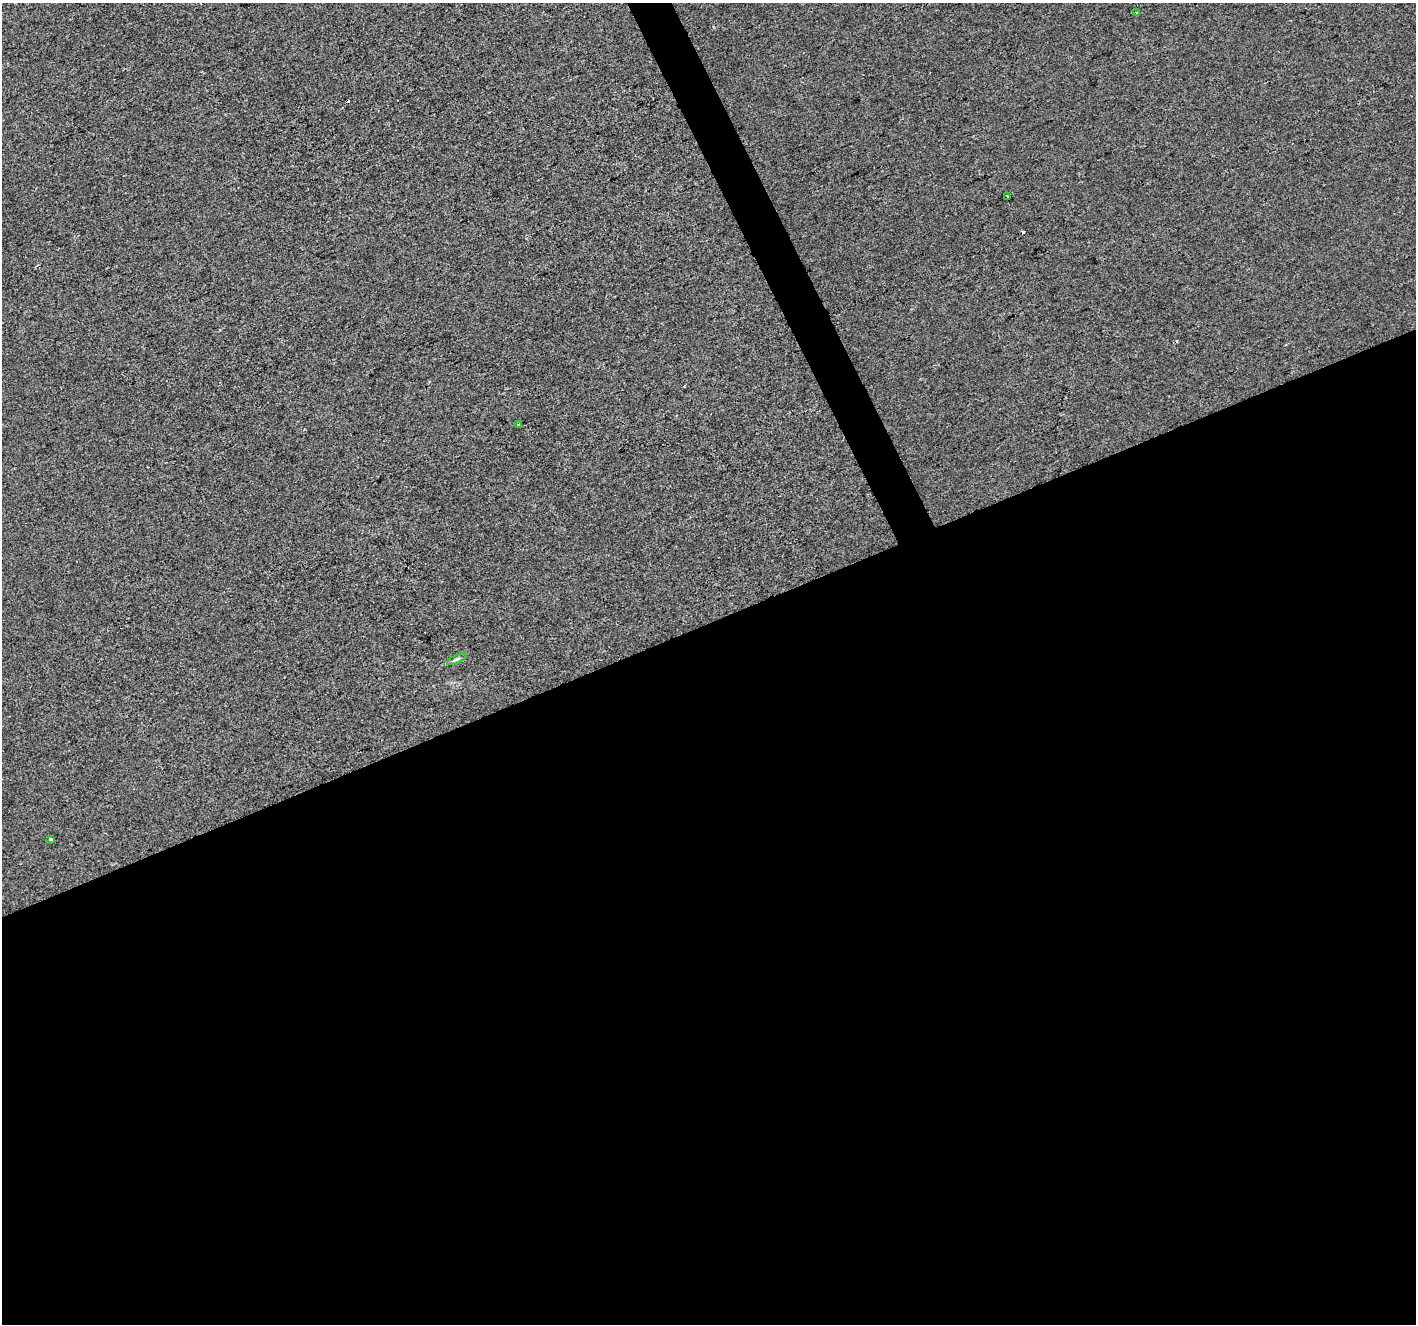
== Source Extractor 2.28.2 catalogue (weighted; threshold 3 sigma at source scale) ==
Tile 15 of 4 x 4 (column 3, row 4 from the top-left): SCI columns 2832-4245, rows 147-1468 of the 5660 x 5522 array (HDU 1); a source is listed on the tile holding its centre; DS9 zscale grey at full resolution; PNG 1418 x 1326 px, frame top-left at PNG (2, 3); each listed source drawn as its Kron ellipse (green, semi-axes under 4 px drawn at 4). Shown black and unused: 54% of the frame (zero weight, under 2 of 3 exposures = <1% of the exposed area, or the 3 px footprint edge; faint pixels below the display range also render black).
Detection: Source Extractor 2.28.2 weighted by HDU 2 'WHT'; one run over the whole footprint, this tile lists its part. Background 9.17e-04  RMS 0.0057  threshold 0.0255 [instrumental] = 3 sigma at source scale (4.5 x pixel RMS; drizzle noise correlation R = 1.50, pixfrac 1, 0.0396/0.0396 arcsec/px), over >= 5 px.
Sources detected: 8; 3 cosmic-ray / hot-pixel residue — neither listed nor drawn; the other 5 listed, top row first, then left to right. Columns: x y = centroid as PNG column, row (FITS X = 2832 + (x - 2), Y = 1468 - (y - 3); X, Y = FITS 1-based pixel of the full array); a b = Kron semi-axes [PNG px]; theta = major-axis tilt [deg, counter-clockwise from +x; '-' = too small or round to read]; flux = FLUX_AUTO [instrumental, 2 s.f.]
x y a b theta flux
1137 12 3 3 - 2.5
1007 196 3 3 - 2.2
519 424 3 3 - 4
457 659 11 3 25 1.2
51 839 3 3 - 1.5